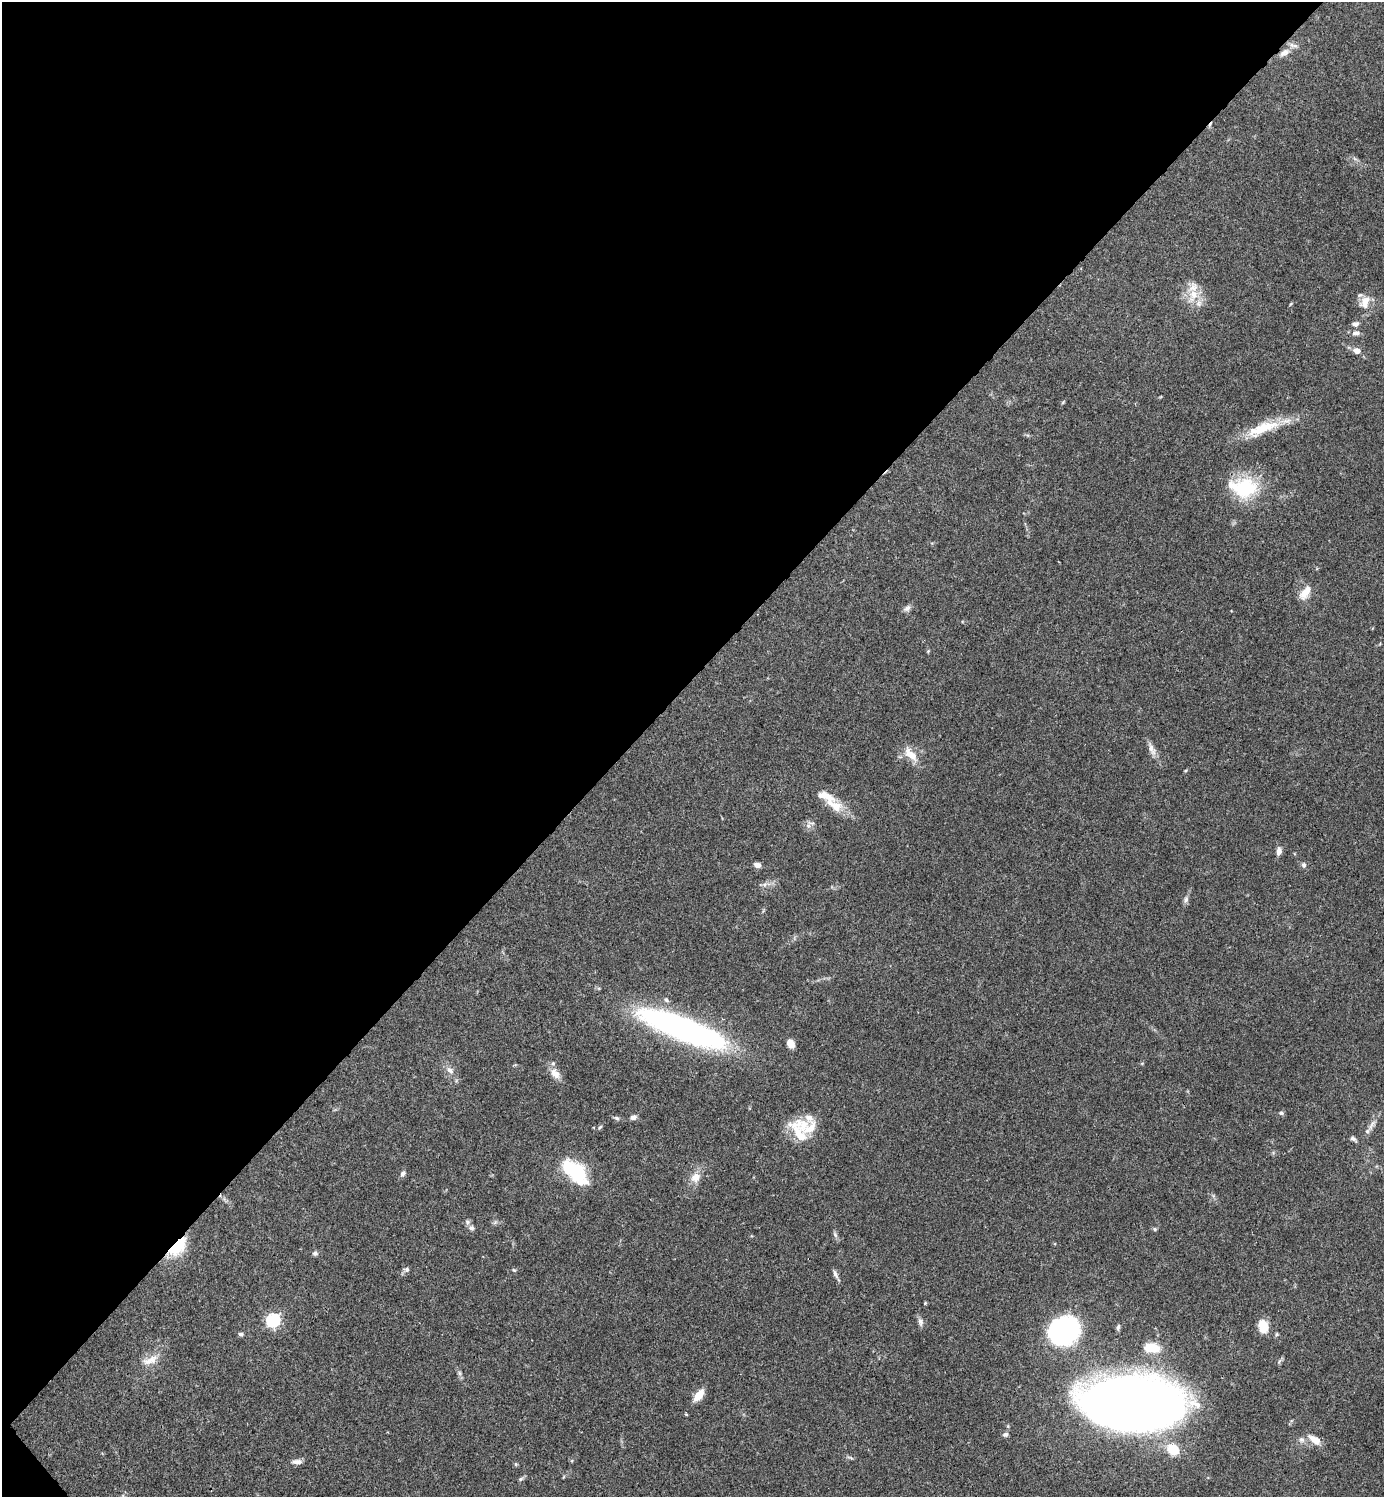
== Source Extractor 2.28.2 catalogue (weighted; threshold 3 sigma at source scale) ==
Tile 5 of 4 x 4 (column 1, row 2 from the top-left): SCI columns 300-1681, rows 2992-4486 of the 5984 x 5985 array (HDU 1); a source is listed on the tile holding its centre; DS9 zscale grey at full resolution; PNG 1386 x 1499 px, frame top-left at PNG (2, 2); no overlay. Shown black and unused: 46% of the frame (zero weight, under 3 of 4 exposures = <1% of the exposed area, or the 3 px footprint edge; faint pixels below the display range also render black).
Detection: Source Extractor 2.28.2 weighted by HDU 2 'WHT'; one run over the whole footprint, this tile lists its part. Background 0.0386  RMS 0.0026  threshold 0.0118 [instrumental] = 3 sigma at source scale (4.5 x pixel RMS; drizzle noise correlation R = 1.50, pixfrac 1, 0.05/0.05 arcsec/px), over >= 5 px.
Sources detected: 80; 1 inside a brighter object's white glare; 1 cosmic-ray / hot-pixel residue — not listed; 11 inside a brighter listed object's ellipse — not listed separately; the other 67 listed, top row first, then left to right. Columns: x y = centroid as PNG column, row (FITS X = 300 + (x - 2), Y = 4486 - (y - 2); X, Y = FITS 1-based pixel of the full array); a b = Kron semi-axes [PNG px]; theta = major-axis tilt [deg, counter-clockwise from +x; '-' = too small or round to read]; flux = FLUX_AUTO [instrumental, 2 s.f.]
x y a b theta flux
1284 53 16 8 32 2
1194 294 23 12 64 4.6
1365 302 19 12 69 3.5
1355 324 9 6 12 0.94
1356 333 11 7 8 1.2
1357 351 7 5 -13 2.1
1063 402 6 4 46 0.3
1262 428 48 14 21 9.9
1245 488 33 29 9 15
1305 593 21 10 54 3.2
907 608 11 7 40 1
928 651 5 3 - 0.28
1152 749 20 7 -67 2
911 754 22 10 -48 4.2
835 805 29 13 -30 5.3
811 823 12 6 -9 1.1
1279 851 9 6 86 1.5
757 865 8 5 -19 1.2
1304 865 7 6 - 0.7
764 885 8 6 45 0.9
1186 900 9 7 77 0.9
682 1028 96 22 -21 79
791 1043 10 7 -64 2.2
450 1070 12 8 -44 1.6
555 1073 16 10 -51 2.4
1281 1113 6 5 - 0.56
633 1117 8 6 16 0.98
617 1118 6 6 - 0.56
802 1125 29 20 -23 7.4
1372 1125 21 6 58 1.7
600 1127 7 4 45 0.38
1353 1139 10 5 -40 0.74
569 1168 22 13 -33 16
403 1174 9 6 60 0.81
695 1177 15 12 39 3
495 1222 8 4 45 0.52
471 1228 8 6 -28 0.82
1155 1229 6 4 -28 0.43
835 1235 9 5 -63 0.68
177 1247 23 11 47 12
315 1253 7 6 - 0.66
407 1269 8 6 10 0.73
514 1270 6 4 -43 0.32
835 1274 13 5 -68 0.96
925 1303 4 4 - 0.26
273 1320 6 6 - 54
920 1321 11 6 -84 1.1
1263 1326 12 9 -76 5.7
1118 1327 8 4 83 0.59
1064 1331 19 16 13 81
241 1334 7 5 -17 0.57
1276 1334 6 5 - 0.37
1151 1347 18 10 -11 5.8
150 1360 26 10 22 3.3
1279 1361 8 4 66 0.52
459 1373 7 5 -48 0.56
699 1395 15 7 52 3.4
1128 1403 64 32 -4 600
686 1414 3 3 - 0.38
1005 1435 7 6 - 0.68
1301 1440 9 7 -42 1.1
1314 1440 18 9 -35 2.9
1173 1449 17 14 -41 5.9
297 1462 14 6 2 1.3
516 1464 5 5 - 0.35
563 1477 5 3 - 0.22
521 1479 7 5 39 0.55
Overlapping masked pixels (flux is a lower limit): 2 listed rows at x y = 1284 53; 177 1247